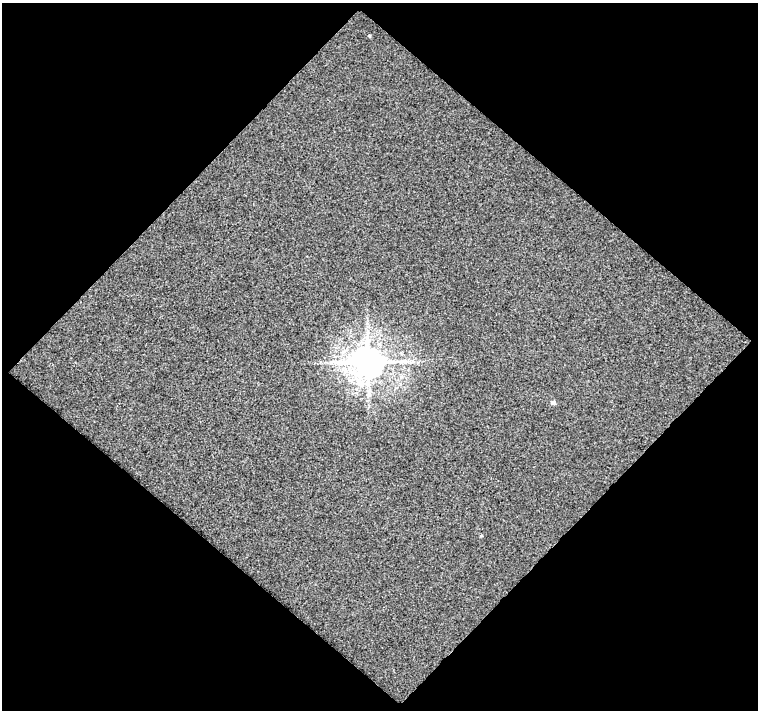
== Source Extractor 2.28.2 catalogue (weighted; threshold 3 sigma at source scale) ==
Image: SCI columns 1-756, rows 25-732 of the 756 x 757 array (HDU 1 of 3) = the unmasked area's bounding box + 8 px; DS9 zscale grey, full resolution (1 PNG px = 1 image px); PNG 760 x 712 px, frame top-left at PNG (2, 3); no overlay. Shown black and unused: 52% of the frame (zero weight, under 2 of 3 exposures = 2% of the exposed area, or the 3 px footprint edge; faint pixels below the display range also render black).
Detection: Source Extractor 2.28.2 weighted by HDU 2 'WHT'. Background -0.0861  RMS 1.2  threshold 5.18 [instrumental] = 3 sigma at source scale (4.5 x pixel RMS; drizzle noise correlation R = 1.50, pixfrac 1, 0.0396/0.0396 arcsec/px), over >= 5 px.
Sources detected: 4; all 4 listed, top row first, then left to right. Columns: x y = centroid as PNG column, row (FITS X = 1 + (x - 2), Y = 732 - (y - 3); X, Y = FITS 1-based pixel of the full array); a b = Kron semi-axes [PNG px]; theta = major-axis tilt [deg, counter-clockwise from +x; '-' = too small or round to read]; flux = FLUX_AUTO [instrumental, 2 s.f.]
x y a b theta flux
369 36 4 3 - 120
368 362 10 9 - 230000
553 402 5 5 - 380
481 536 5 3 - 91